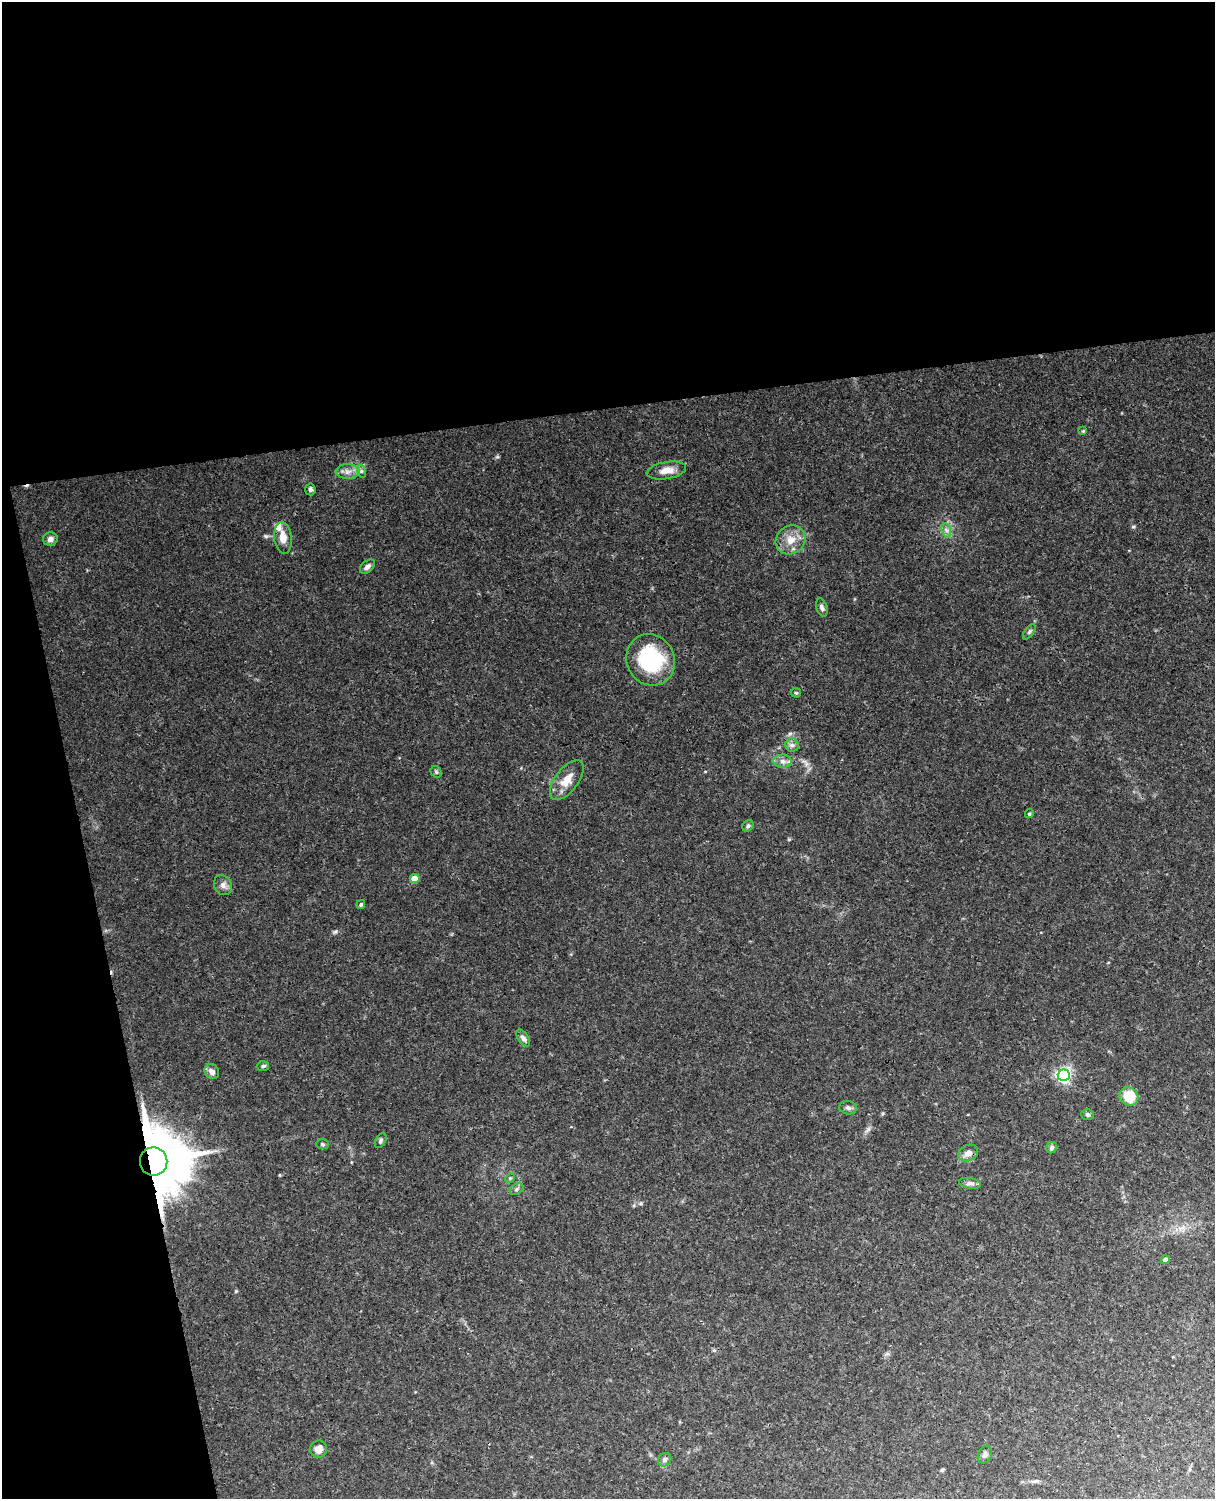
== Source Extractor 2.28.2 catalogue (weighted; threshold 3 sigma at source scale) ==
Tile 1 of 4 x 3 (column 1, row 1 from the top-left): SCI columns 58-1270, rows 3149-4645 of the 4967 x 4909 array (HDU 1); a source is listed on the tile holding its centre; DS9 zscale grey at full resolution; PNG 1217 x 1501 px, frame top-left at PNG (2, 2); each listed source drawn as its Kron ellipse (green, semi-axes under 4 px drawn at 4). Shown black and unused: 33% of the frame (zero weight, under 3 of 4 exposures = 6% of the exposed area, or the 3 px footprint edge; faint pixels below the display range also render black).
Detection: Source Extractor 2.28.2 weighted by HDU 2 'WHT'; one run over the whole footprint, this tile lists its part. Background 0.0472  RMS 0.0047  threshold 0.0212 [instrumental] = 3 sigma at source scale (4.5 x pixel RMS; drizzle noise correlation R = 1.50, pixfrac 1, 0.05/0.05 arcsec/px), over >= 5 px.
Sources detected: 44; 1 cosmic-ray / hot-pixel residue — neither listed nor drawn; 1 inside a brighter listed object's ellipse — not listed separately; the other 42 listed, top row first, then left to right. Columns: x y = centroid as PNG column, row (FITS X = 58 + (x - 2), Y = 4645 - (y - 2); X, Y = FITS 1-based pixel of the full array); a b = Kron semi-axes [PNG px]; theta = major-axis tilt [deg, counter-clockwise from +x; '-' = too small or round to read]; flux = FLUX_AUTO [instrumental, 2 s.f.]
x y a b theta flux
1083 431 4 4 - 0.42
666 470 20 8 10 4.6
348 471 12 7 -1 2.9
361 471 6 4 -72 0.86
310 489 6 5 - 0.94
946 530 7 4 -71 1.2
283 538 16 8 -84 5
50 539 7 6 - 1.8
791 540 15 14 - 6.2
367 567 8 5 42 1.7
822 607 9 5 -72 1.3
1029 632 9 4 55 0.95
651 660 26 24 -63 35
796 693 5 4 - 0.56
792 745 7 6 - 1.4
783 761 9 6 -1 1.9
436 772 6 5 - 0.71
567 780 23 11 53 6.6
1029 814 4 4 - 0.66
748 826 6 5 - 0.85
415 879 5 4 - 6.5
223 885 10 8 -62 2.2
361 904 4 4 - 0.8
523 1038 9 5 -56 1.5
263 1066 6 5 - 0.77
212 1072 8 6 -53 2.5
1064 1075 6 6 - 120
1129 1096 10 8 -38 12
848 1108 9 6 -9 1.4
1087 1114 6 5 - 0.74
381 1141 8 5 61 0.93
322 1144 6 5 - 0.74
1052 1148 6 5 - 1.1
968 1153 10 7 30 3
154 1161 14 13 - 4300
510 1178 5 4 - 0.6
970 1183 11 5 -10 1.7
516 1189 7 5 28 0.94
1165 1260 4 4 - 2.4
318 1449 9 8 - 3.4
985 1455 9 6 67 1.3
665 1460 7 6 - 1.3
Overlapping masked pixels (flux is a lower limit): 1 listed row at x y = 154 1161